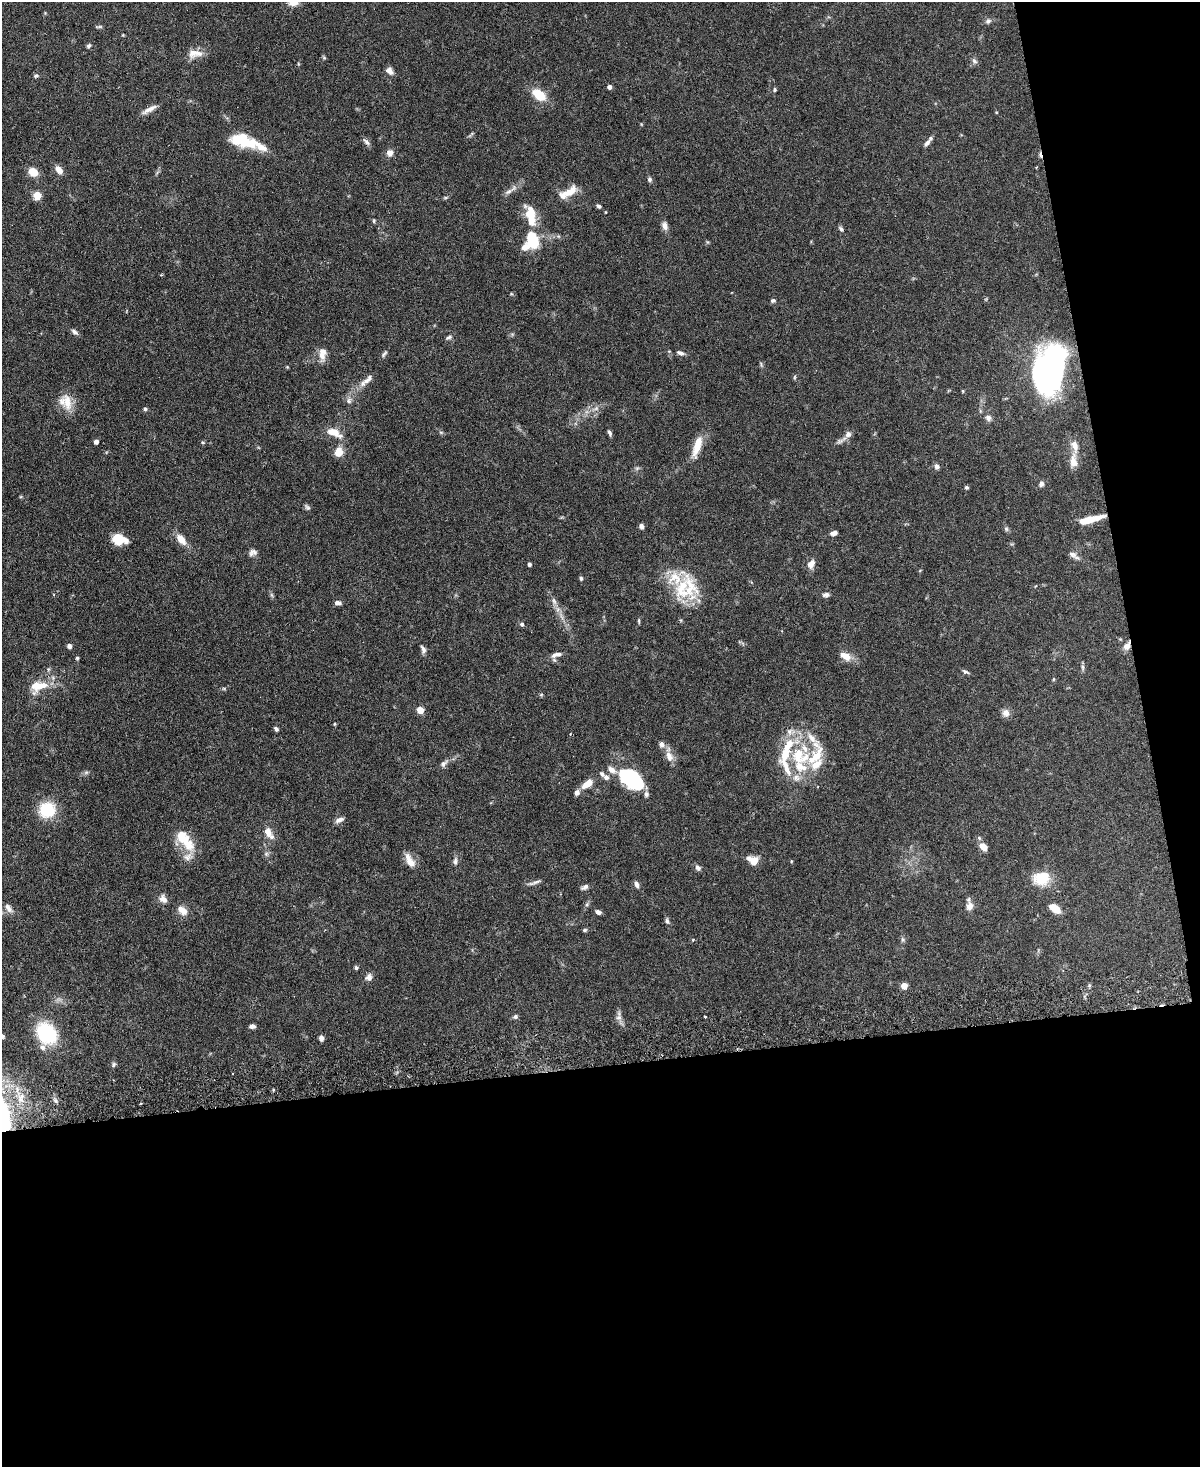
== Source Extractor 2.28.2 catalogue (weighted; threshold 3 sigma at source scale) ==
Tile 12 of 4 x 3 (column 4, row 3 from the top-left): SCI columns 3599-4796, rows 138-1602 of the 4803 x 4819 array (HDU 1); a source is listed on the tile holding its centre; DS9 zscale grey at full resolution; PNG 1202 x 1469 px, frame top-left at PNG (2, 2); no overlay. Shown black and unused: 33% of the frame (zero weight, under 3 of 6 exposures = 2% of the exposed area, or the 3 px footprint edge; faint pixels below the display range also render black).
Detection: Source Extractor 2.28.2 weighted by HDU 2 'WHT'; one run over the whole footprint, this tile lists its part. Background 0.0911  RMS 0.0035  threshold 0.0143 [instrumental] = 3 sigma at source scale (4.09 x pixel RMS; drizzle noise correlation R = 1.36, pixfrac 0.8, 0.05/0.05 arcsec/px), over >= 5 px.
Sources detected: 173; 1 too faint to see at this stretch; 4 inside a brighter object's white glare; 1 cosmic-ray / hot-pixel residue — not listed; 26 inside a brighter listed object's ellipse — not listed separately; the other 141 listed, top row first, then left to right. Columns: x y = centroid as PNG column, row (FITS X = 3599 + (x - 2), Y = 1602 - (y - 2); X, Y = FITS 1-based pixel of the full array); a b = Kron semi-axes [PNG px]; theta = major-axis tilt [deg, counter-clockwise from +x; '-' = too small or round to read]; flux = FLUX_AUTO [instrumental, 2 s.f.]
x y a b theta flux
293 2 12 8 0 2.6
988 21 8 6 36 0.97
99 27 9 3 5 0.51
89 46 6 5 - 0.58
195 53 21 10 4 3.7
974 61 9 6 -57 0.93
390 71 10 7 -47 1.6
36 76 7 5 17 0.62
609 87 4 4 - 1.1
775 90 5 5 - 0.46
539 95 17 10 -38 6.8
149 109 22 6 29 2.2
641 124 5 3 - 0.24
471 135 13 3 45 0.55
239 140 23 14 -11 9.7
366 142 12 5 -49 1
927 143 11 5 50 1.3
390 153 9 8 - 1.8
59 170 10 7 -52 2.2
33 172 8 7 - 5.4
649 179 7 5 -67 0.71
509 191 15 5 31 1.5
568 192 23 10 33 4.7
37 195 5 5 - 11
599 206 6 4 -32 0.73
531 220 19 11 84 5.4
374 221 6 4 -90 0.37
665 226 10 7 -75 1.6
841 229 8 5 -55 0.69
533 240 20 13 -72 11
773 300 6 5 - 0.65
74 332 9 6 -32 0.98
449 337 9 5 26 0.72
680 353 10 5 -21 1
384 354 11 4 48 0.7
322 356 15 9 -68 2.6
1051 362 49 26 71 82
761 364 8 3 -64 0.49
795 377 6 4 88 0.39
368 379 24 7 44 2.7
963 391 4 3 - 0.29
349 401 8 6 90 1.1
67 402 26 12 -80 5.1
145 409 5 4 - 0.55
988 418 8 7 - 1.2
334 432 19 9 -26 4.3
441 432 6 3 17 0.35
609 433 7 4 -68 0.77
848 434 8 8 - 1.5
96 441 4 4 - 1.7
840 441 11 6 16 1.2
202 442 5 3 - 0.35
697 446 27 8 72 5.7
339 452 9 8 - 4.2
1073 461 19 9 -89 3.3
937 466 7 6 - 1.1
637 468 7 4 19 0.58
1041 484 7 6 - 0.93
966 487 5 4 - 0.51
307 507 8 6 -52 0.7
1090 519 24 6 14 7.6
641 526 6 5 - 0.94
1006 529 7 5 -47 0.61
834 533 8 5 13 1.4
118 539 12 11 - 5.7
181 539 15 8 -51 3.5
253 552 11 8 22 1.3
1073 555 12 8 -28 1.4
529 564 4 3 - 0.91
811 564 11 8 57 2.3
581 578 5 5 - 0.53
686 588 37 31 -88 17
272 595 7 4 -71 0.55
826 595 9 6 6 1
554 601 10 6 -68 1.2
338 603 8 5 -11 1.2
639 621 6 3 -72 0.39
522 624 5 5 - 0.7
69 646 6 5 - 0.87
1127 646 9 6 60 2.5
423 649 10 5 -68 1.1
556 655 15 6 14 1.7
845 656 14 8 -27 3.4
77 658 4 4 - 0.43
1083 667 8 4 -82 0.68
965 672 9 5 -23 0.7
1053 679 5 4 - 0.32
37 685 22 14 69 5.4
224 688 6 4 18 0.44
420 710 5 4 - 7
1006 713 10 9 - 1.9
334 724 5 3 - 0.3
276 729 6 4 -47 0.68
570 734 3 3 - 0.2
669 756 16 9 -67 2.8
800 756 30 25 -23 18
443 763 12 7 35 1.3
86 772 7 4 1 0.61
606 777 8 7 - 1.1
631 778 26 16 -40 28
587 784 14 7 37 4
577 792 7 6 - 1.3
47 810 16 15 - 12
339 820 12 6 23 1.4
268 832 14 10 -66 2.7
979 838 6 5 - 0.51
184 840 32 13 -49 9.3
983 847 8 6 -45 3
266 854 6 6 - 0.72
753 860 13 9 -18 3.3
410 861 19 8 -61 3.4
455 861 11 5 83 0.99
791 861 5 3 - 0.28
698 868 7 6 - 1.1
1042 878 20 16 12 7.8
534 883 19 4 17 1.1
636 884 8 5 -72 1.2
585 887 9 6 29 1.1
163 899 12 9 -49 1.9
970 906 10 9 - 2.1
8 908 14 7 -54 1.8
1055 908 10 6 -34 5.1
182 910 14 8 -41 2.8
598 912 6 4 -26 1.2
667 921 9 5 -74 0.76
585 930 5 4 - 0.48
903 939 7 4 -46 0.55
693 940 5 4 - 0.37
356 968 5 4 - 0.53
369 977 9 8 - 1.6
904 986 5 4 - 5.5
515 1016 7 5 31 0.74
619 1016 16 6 86 1.6
705 1017 3 2 - 0.43
252 1026 7 5 3 1.1
47 1033 18 14 -53 26
2 1036 7 5 -41 0.86
321 1038 5 4 - 1.4
113 1064 7 6 - 0.68
21 1097 15 7 60 3.3
4 1117 26 12 -74 19
Overlapping masked pixels (flux is a lower limit): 3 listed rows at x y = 1090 519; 1127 646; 4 1117
Isophote crosses this tile's border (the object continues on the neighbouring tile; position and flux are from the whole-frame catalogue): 3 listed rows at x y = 293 2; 2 1036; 4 1117